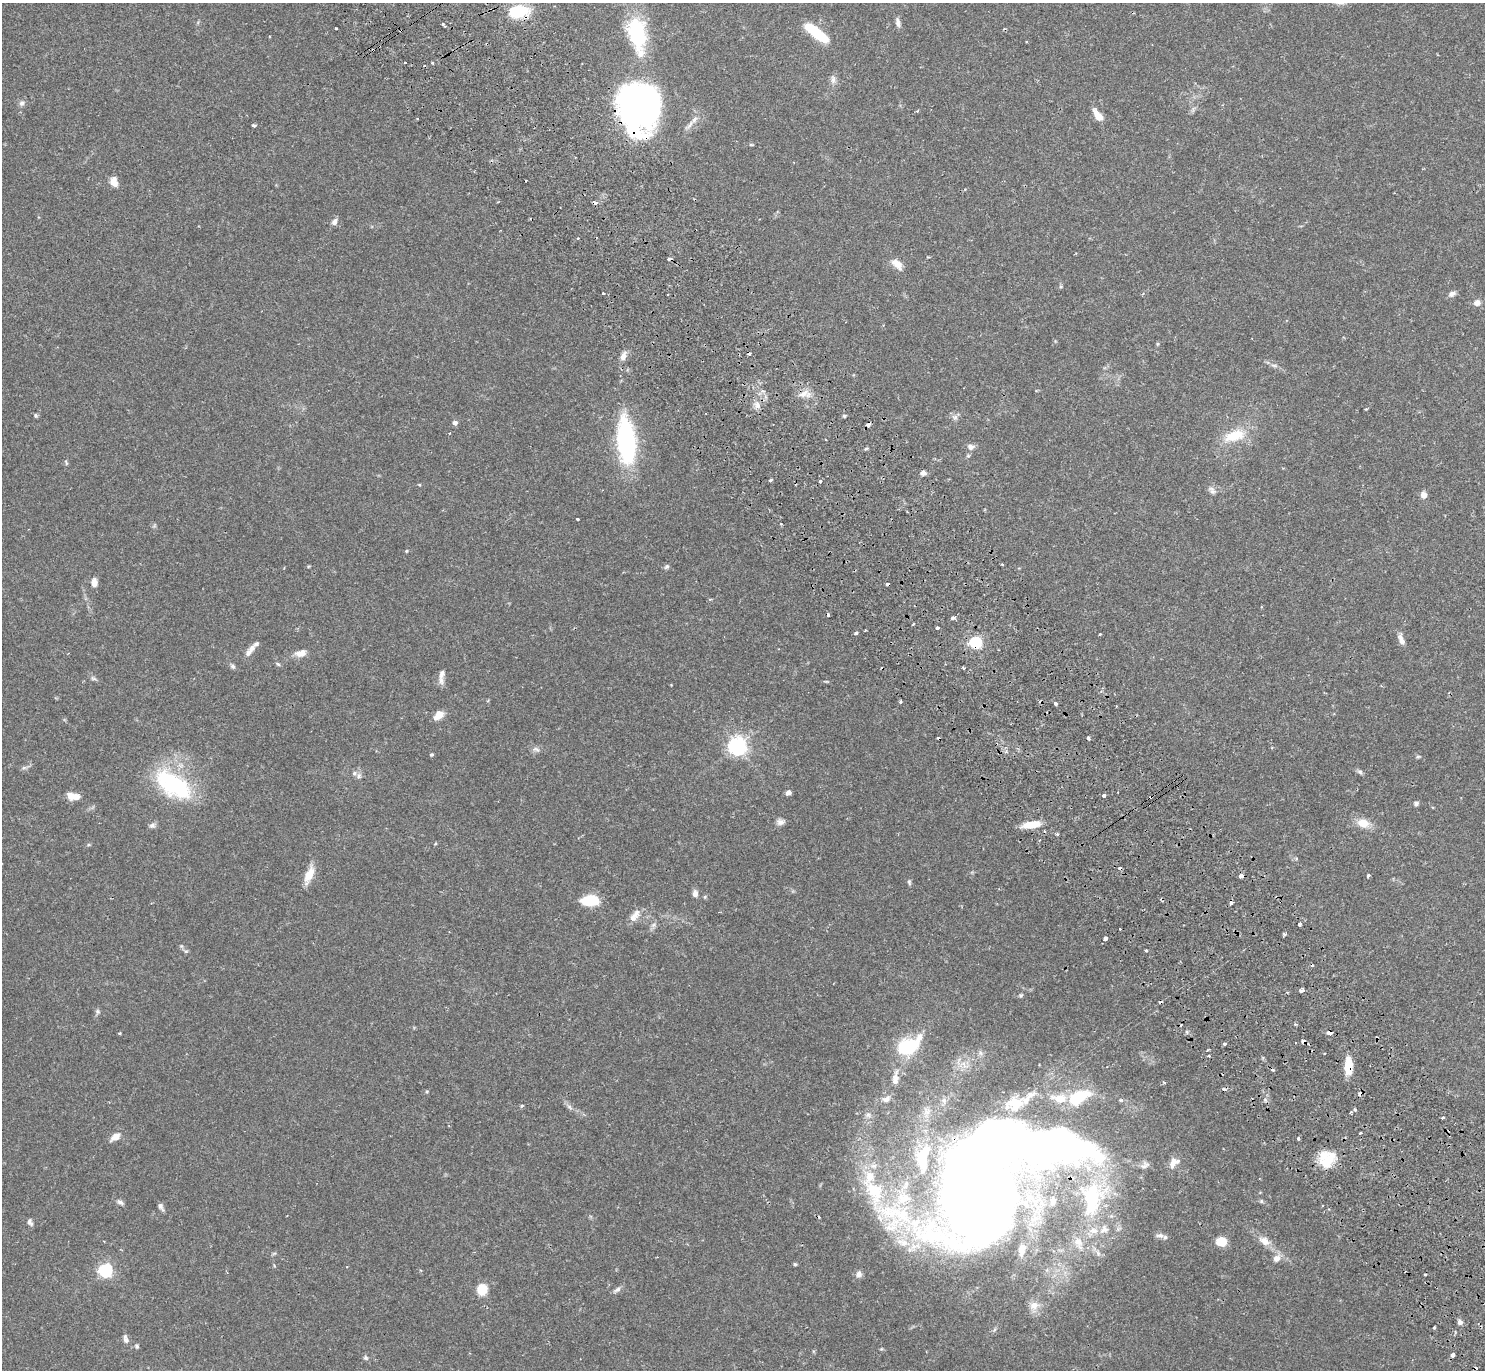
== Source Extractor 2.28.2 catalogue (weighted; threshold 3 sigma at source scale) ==
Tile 6 of 4 x 4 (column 2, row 2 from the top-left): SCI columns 1532-3014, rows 2935-4302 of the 6031 x 6007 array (HDU 1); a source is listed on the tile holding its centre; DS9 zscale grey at full resolution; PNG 1487 x 1372 px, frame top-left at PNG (2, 3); no overlay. Shown black and unused: <1% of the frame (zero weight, under 2 of 3 exposures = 3% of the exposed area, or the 3 px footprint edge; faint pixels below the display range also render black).
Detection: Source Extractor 2.28.2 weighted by HDU 2 'WHT'; one run over the whole footprint, this tile lists its part. Background 0.0994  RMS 0.0061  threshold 0.0275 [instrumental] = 3 sigma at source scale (4.5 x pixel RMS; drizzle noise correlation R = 1.50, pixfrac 1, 0.05/0.05 arcsec/px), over >= 5 px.
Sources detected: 211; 8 inside a brighter object's white glare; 24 cosmic-ray / hot-pixel residue — not listed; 16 inside a brighter listed object's ellipse — not listed separately; the other 163 listed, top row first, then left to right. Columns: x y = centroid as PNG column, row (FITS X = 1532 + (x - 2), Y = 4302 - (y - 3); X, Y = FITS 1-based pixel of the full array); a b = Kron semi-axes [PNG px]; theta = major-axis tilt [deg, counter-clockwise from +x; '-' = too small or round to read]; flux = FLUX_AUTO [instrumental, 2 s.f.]
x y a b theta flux
518 11 20 12 9 28
898 22 13 6 -76 2.4
443 24 6 3 -37 1.4
336 29 3 3 - 1.6
816 32 26 8 -38 27
637 34 48 22 -79 46
373 50 3 3 - 1.6
405 63 3 2 - 0.88
432 63 3 3 - 0.82
833 80 13 6 -90 2.7
22 103 8 7 - 1.9
917 111 3 3 - 0.87
648 114 56 23 41 98
1098 115 14 7 -54 7.9
689 125 19 6 48 3.8
254 126 4 3 - 3.4
751 145 6 4 0 0.64
114 182 11 8 -79 5.6
595 203 4 3 - 3.6
334 222 9 6 53 2.8
578 238 3 3 - 0.87
897 264 13 8 -42 6.6
1061 286 5 5 - 0.8
603 293 3 3 - 1.5
1452 294 10 6 29 2.5
1477 303 8 7 - 3.4
1158 344 5 4 - 0.73
623 356 11 7 71 4
1274 365 10 4 -11 1.6
804 393 15 7 33 4.5
757 405 10 8 -62 3.3
1366 409 4 4 - 0.5
36 415 5 5 - 1
844 416 5 4 - 0.78
955 417 8 7 - 2.1
455 423 6 5 - 1.9
868 425 4 3 - 3.7
449 433 3 3 - 0.61
1234 436 31 15 19 18
626 441 49 18 -85 80
971 447 9 7 -7 2.7
968 456 5 5 - 0.9
66 462 8 3 -64 0.81
923 473 7 6 - 2
820 481 3 3 - 3.3
419 484 5 3 - 0.52
1212 490 13 8 -46 2.7
1424 495 6 6 - 4.9
907 512 3 2 - 0.5
577 519 3 3 - 1.7
406 551 4 3 - 0.74
1002 564 4 3 - 0.54
667 567 7 5 42 1.3
94 582 10 7 -86 3.7
953 618 5 3 - 3
913 624 3 2 - 0.91
937 628 3 3 - 1.3
856 633 4 3 - 2.7
1100 634 3 3 - 0.52
1401 640 13 6 -72 4
976 642 6 6 - 61
250 651 20 7 52 4.8
301 653 15 8 12 4.9
278 664 7 4 -36 0.98
233 666 8 5 -40 1.4
963 668 3 3 - 0.69
442 674 15 8 76 3.6
93 678 9 5 -23 1.3
826 681 6 3 -18 0.61
900 702 4 3 - 1
1055 703 4 3 - 5.4
438 716 13 8 39 5.7
1088 738 4 3 - 1.7
737 746 7 6 - 280
536 749 12 7 -18 2.3
431 755 4 4 - 0.98
1418 756 6 4 1 0.8
24 767 9 4 9 1.4
1360 772 9 5 -20 1.4
354 773 7 7 - 1.8
173 784 53 27 -34 58
788 793 6 5 - 2.3
1104 795 4 3 - 2.2
74 796 15 7 -10 7.4
1416 803 7 6 - 1.4
781 822 10 8 5 2.7
1363 823 13 9 -13 9
1031 824 18 7 9 13
152 826 9 7 14 1.9
1057 834 3 3 - 0.99
1039 840 3 3 - 0.95
89 845 6 3 8 0.77
309 875 23 9 68 8.9
1241 876 5 4 - 3.1
1368 876 3 3 - 2.2
909 882 8 4 -77 1.1
695 893 7 6 - 3.2
590 901 16 9 -1 22
1231 903 4 3 - 2.8
635 916 19 9 54 5.1
1300 924 3 3 - 6.2
653 925 9 6 27 1.8
1284 935 3 3 - 8.3
1105 938 4 3 - 15
181 946 6 5 - 0.98
1146 951 3 3 - 1.3
1302 990 4 3 - 5
98 1012 7 6 - 1.4
1295 1024 4 3 - 0.79
1329 1033 4 4 - 7.9
1377 1038 4 3 - 0.62
1303 1041 4 4 - 3.1
1225 1044 3 3 - 2.1
908 1047 25 17 17 28
980 1053 7 6 - 1.7
1209 1056 4 3 - 1.1
1349 1066 19 8 -88 12
895 1078 20 8 84 5.7
1078 1097 22 11 27 30
1059 1098 16 9 -10 8.6
886 1099 14 9 19 4.2
1026 1100 13 8 45 3.7
1121 1100 6 5 - 1
1265 1100 5 5 - 1
522 1105 5 3 - 0.67
570 1107 8 5 -35 1.7
1354 1109 4 3 - 1.6
1350 1113 3 3 - 1.3
868 1115 9 7 -16 2.5
1443 1118 3 3 - 0.83
1360 1133 3 2 - 0.75
115 1136 10 6 38 6.3
1298 1138 3 3 - 1.6
922 1157 29 17 -24 19
1327 1159 20 17 67 17
1173 1163 15 9 49 5.3
869 1177 27 15 60 16
983 1191 100 66 62 880
1092 1197 53 35 81 79
1053 1201 13 9 81 3.8
1261 1201 6 4 -71 0.87
120 1202 10 6 -29 1.9
161 1206 9 6 -62 2.1
896 1214 69 28 -19 73
30 1222 10 6 -65 1.8
1160 1235 12 6 -8 2.3
1265 1241 16 10 -36 6.3
1221 1242 9 8 - 11
1098 1253 9 5 -66 1.8
274 1254 6 4 20 0.82
1277 1258 12 9 49 4.1
795 1264 4 4 - 0.85
105 1270 6 6 - 120
859 1274 9 8 - 2.7
482 1289 8 8 - 16
617 1290 12 5 35 2.1
1034 1305 12 11 - 4.7
1460 1322 6 6 - 2.1
1434 1328 3 3 - 1
126 1339 12 7 -74 2.5
137 1346 6 5 - 1
1452 1355 4 4 - 5.4
366 1358 7 6 - 1.3
Overlapping masked pixels (flux is a lower limit): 13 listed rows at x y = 518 11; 373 50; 648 114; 595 203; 868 425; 976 642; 1241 876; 1329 1033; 1377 1038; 1303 1041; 1349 1066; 983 1191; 1092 1197
Unlisted compact peaks at least as high as the median listed source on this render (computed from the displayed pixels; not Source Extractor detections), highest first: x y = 770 480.